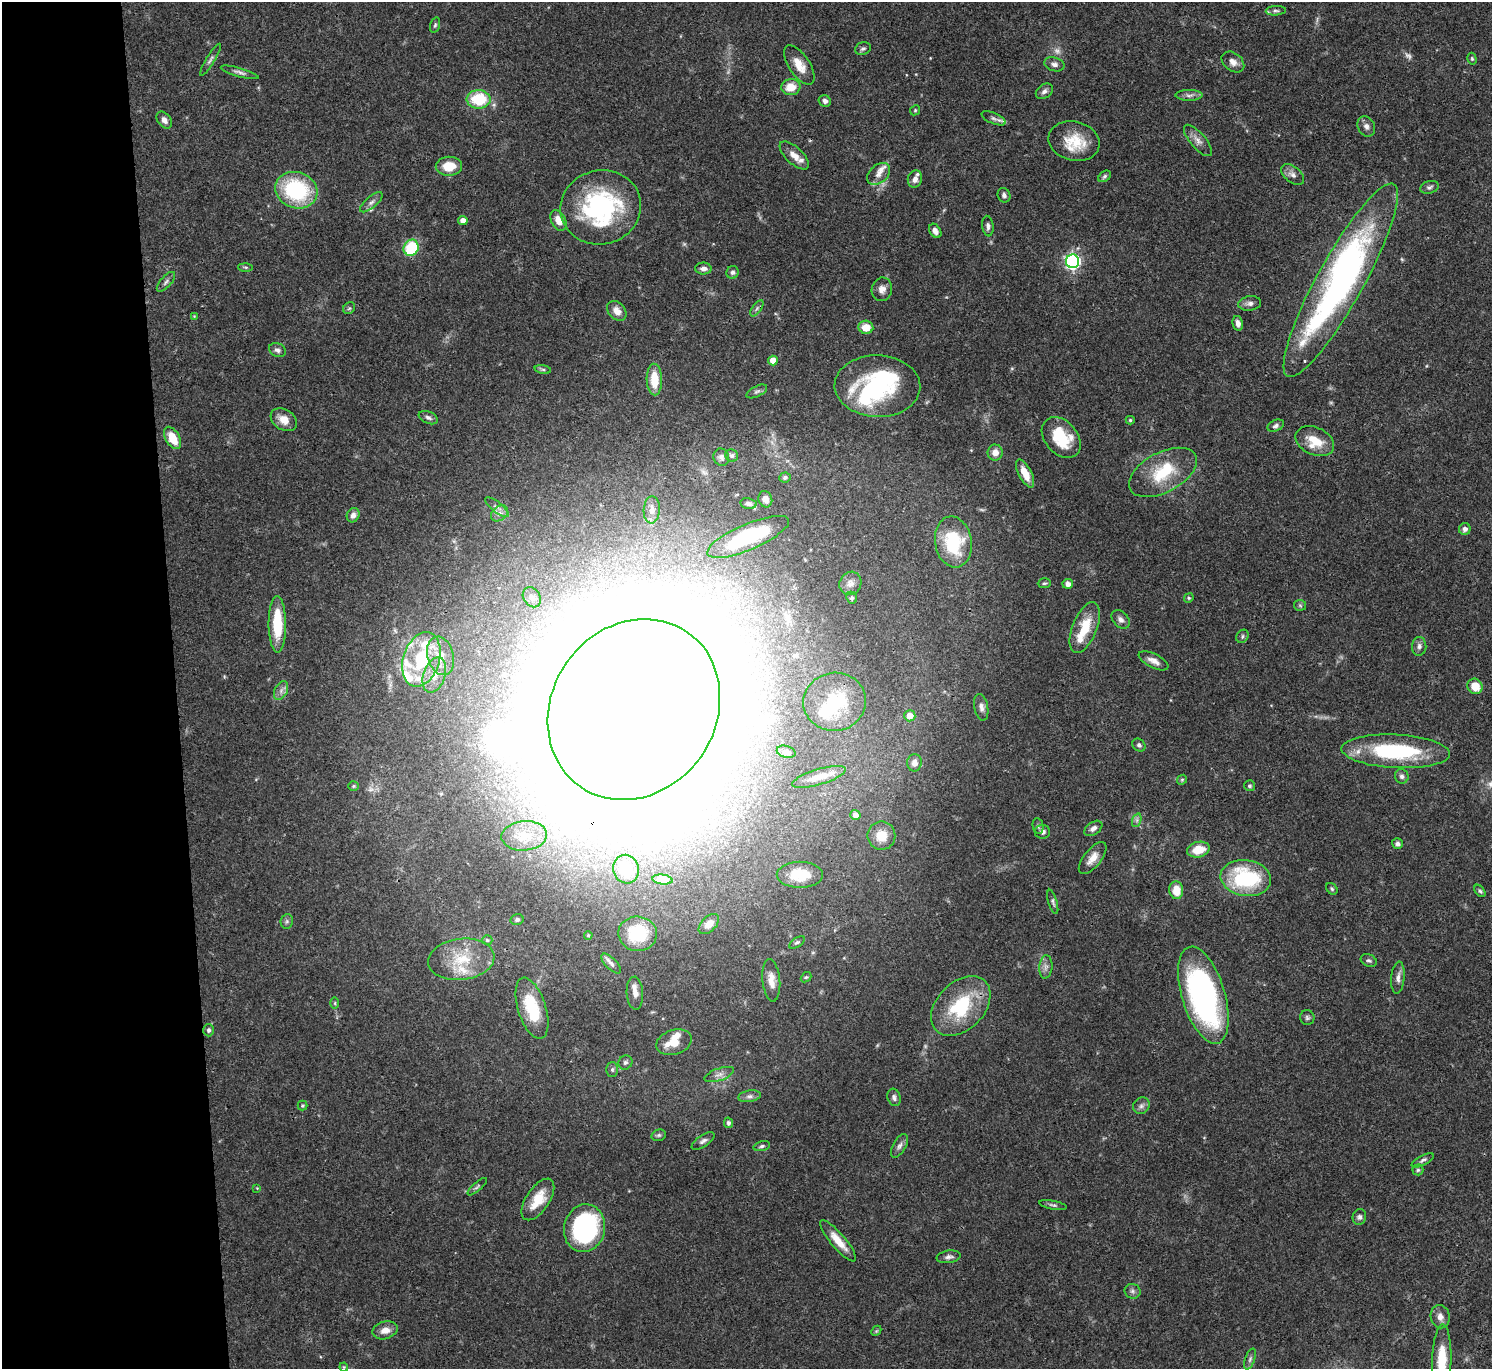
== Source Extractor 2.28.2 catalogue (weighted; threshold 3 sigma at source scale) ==
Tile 4 of 3 x 3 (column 1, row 2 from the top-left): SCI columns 1-1490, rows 1498-2864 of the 4472 x 4452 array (HDU 1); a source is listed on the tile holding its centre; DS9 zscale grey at full resolution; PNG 1494 x 1371 px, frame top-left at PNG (2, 2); each listed source drawn as its Kron ellipse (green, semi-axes under 4 px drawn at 4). Shown black and unused: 12% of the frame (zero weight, under 3 of 4 exposures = <1% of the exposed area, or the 3 px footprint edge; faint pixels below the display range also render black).
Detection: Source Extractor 2.28.2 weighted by HDU 2 'WHT'; one run over the whole footprint, this tile lists its part. Background 0.0546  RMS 0.003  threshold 0.0133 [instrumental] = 3 sigma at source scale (4.5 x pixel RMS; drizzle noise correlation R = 1.50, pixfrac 1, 0.05/0.05 arcsec/px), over >= 5 px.
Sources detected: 207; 3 too faint to see at this stretch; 4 inside a brighter object's white glare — neither listed nor drawn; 22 inside a brighter listed object's ellipse — not listed separately; the other 178 listed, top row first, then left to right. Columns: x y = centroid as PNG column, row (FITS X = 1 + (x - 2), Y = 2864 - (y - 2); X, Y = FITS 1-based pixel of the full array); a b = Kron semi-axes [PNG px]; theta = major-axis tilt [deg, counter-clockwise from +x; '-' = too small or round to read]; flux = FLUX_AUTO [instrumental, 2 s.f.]
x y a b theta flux
1276 11 10 4 3 0.74
435 25 8 4 75 0.56
863 49 8 6 17 0.81
1472 59 6 4 -75 0.43
210 60 18 4 59 1.1
1233 62 12 9 -38 2
1054 64 10 7 -17 1.3
799 65 22 10 -57 4.3
240 72 19 4 -16 1.2
791 87 9 8 - 4.7
1044 91 9 6 38 1.1
1189 95 13 5 0 1.2
479 99 12 9 -2 13
825 101 6 5 - 1.2
915 110 5 4 - 0.38
994 118 13 5 -23 1
164 120 9 6 -52 1.5
1366 126 10 8 -64 1.3
1198 140 19 7 -49 2.2
1074 141 26 19 -14 9.4
794 155 18 8 -44 3.1
449 166 13 9 1 5.3
879 174 13 9 40 2.2
1293 175 13 8 -40 1.7
1105 176 7 5 40 0.64
915 179 9 7 74 1.5
1429 187 9 6 17 0.84
296 190 21 18 -20 29
1004 195 7 6 - 0.89
371 202 14 5 40 1.2
601 207 40 37 14 46
558 220 11 7 -62 3.3
463 221 4 4 - 2.3
988 226 10 5 -83 0.99
935 231 8 5 -57 1.4
411 248 8 7 - 16
1073 261 7 6 - 76
245 267 7 4 -1 0.43
703 269 8 6 -2 1.3
733 272 6 6 - 0.79
1341 280 110 23 61 120
166 282 12 5 48 0.95
882 289 12 10 80 2
1250 303 11 7 8 1.3
349 308 6 5 - 0.53
757 308 9 4 55 0.74
617 311 11 8 -47 2.4
194 316 3 3 - 0.23
1238 323 7 5 -78 1.4
866 327 7 6 - 4.4
277 350 9 6 -23 1.1
773 361 5 5 - 3.6
543 369 8 4 -8 0.52
654 380 16 8 -88 6.7
877 386 43 31 -2 29
757 391 11 5 27 0.84
428 418 10 6 -22 1
284 420 14 10 -32 3.3
1130 420 4 4 - 0.47
1276 426 9 5 23 0.97
172 438 12 7 -60 5.6
1061 438 23 16 -50 12
1315 441 20 13 -25 7.1
995 453 8 7 - 2.6
732 455 6 6 - 0.73
721 457 9 8 - 1.1
1163 472 37 20 28 14
1025 473 15 6 -63 4.6
785 477 5 5 - 0.61
765 499 8 7 - 1.7
748 504 8 5 -12 0.93
497 507 14 5 -38 1.3
652 510 13 8 86 2.1
499 513 9 7 39 1.5
353 515 7 6 - 1.4
1465 529 6 6 - 1.3
748 537 44 13 23 31
953 542 25 18 -81 18
850 583 12 11 - 1.9
1044 583 6 5 - 0.52
1068 584 5 5 - 1.7
532 597 11 8 -57 1.5
852 598 6 5 - 0.59
1189 598 5 4 - 0.41
1300 605 6 5 - 0.5
1121 619 10 7 -48 1.3
277 624 28 8 -90 13
1085 628 27 12 68 8.7
1242 636 7 5 51 0.59
1419 646 9 7 88 1.1
441 656 20 13 -74 4.7
421 659 28 18 72 17
1153 661 16 7 -26 2.1
434 675 18 11 72 4.3
1475 686 8 7 - 4.8
281 690 10 6 64 1.3
835 702 31 29 10 16
981 707 13 7 -78 1.4
634 709 94 82 55 6200
910 716 5 5 - 2.8
1139 745 7 6 - 0.73
1396 751 54 16 -3 30
786 752 9 6 -15 1
914 763 8 7 - 1.8
1402 776 7 6 - 0.91
819 777 28 7 17 3.8
1182 780 5 4 - 0.41
353 786 5 4 - 0.38
1249 786 5 5 - 0.54
855 815 5 5 - 1.5
1137 820 7 4 72 0.75
1038 826 8 5 -78 0.66
1093 828 10 6 35 1.4
1042 832 8 7 - 1.1
524 836 23 14 5 7.3
881 836 14 14 - 5.2
1397 844 6 5 - 0.88
1198 850 11 7 14 5.8
1093 858 19 8 51 3.4
626 869 14 13 - 5.2
800 875 23 13 0 6.9
1246 878 25 18 -8 28
662 880 10 5 -6 1.8
1332 889 6 5 - 0.52
1176 890 9 7 -85 4.9
1480 891 7 4 -52 0.57
1053 902 12 4 -73 0.76
517 920 6 5 - 0.79
287 921 7 6 - 0.7
709 924 12 7 44 2.7
638 934 19 17 -4 13
588 935 4 3 - 0.36
487 940 5 4 - 0.56
797 942 9 4 33 0.59
461 959 33 20 7 12
1369 961 8 6 -22 0.76
611 964 12 6 -45 1.3
1046 967 12 6 85 1.3
806 977 6 4 40 0.45
1398 978 16 6 85 1.7
771 980 21 9 -84 3.1
635 993 16 8 -87 2.2
1203 995 50 21 -73 78
335 1003 6 4 -90 0.39
961 1006 35 23 45 20
532 1008 31 14 -72 12
1307 1018 7 7 - 0.75
209 1030 6 5 - 0.79
674 1042 18 12 17 5.9
625 1062 7 6 - 0.83
612 1069 7 5 89 0.66
719 1075 15 6 19 1.7
749 1096 11 6 9 1.1
894 1097 9 6 -70 1
302 1106 5 5 - 0.41
1141 1106 9 7 45 1.1
728 1123 5 4 - 0.6
659 1135 7 5 15 0.62
703 1141 13 5 33 1.1
762 1146 8 4 14 0.66
899 1146 13 6 60 1.3
1423 1160 12 5 27 0.88
1418 1170 5 5 - 0.54
477 1187 12 4 41 0.66
257 1188 4 4 - 0.24
538 1199 24 11 56 6.5
1053 1205 14 4 -11 0.74
1359 1217 8 6 78 1
584 1228 24 20 76 54
838 1241 26 7 -50 4.8
949 1257 12 6 8 1.1
1133 1291 8 7 - 0.96
1440 1317 11 9 -79 2
385 1330 13 8 15 2.8
876 1331 6 4 45 0.36
1250 1359 11 5 70 0.91
1442 1360 35 9 88 9.9
344 1367 4 4 - 0.3
Overlapping masked pixels (flux is a lower limit): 3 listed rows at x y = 879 174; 1341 280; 634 709
Isophote crosses this tile's border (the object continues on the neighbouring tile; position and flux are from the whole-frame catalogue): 1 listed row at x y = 1442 1360